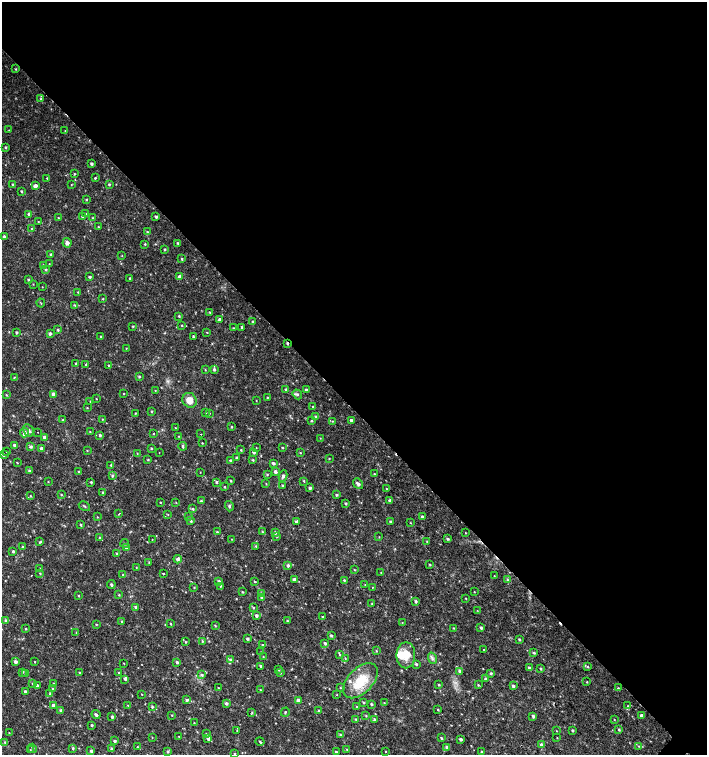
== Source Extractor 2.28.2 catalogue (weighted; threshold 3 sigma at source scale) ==
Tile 3 of 4 x 4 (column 3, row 1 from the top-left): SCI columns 3045-4454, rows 4520-6025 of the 6025 x 6032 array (HDU 1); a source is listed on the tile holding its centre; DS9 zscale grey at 2 x 2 block average (1 PNG px = mean of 2 x 2 image px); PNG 709 x 757 px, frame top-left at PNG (2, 2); each listed source drawn as its Kron ellipse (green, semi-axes under 4 px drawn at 4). Shown black and unused: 54% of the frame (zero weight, under 2 of 3 exposures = <1% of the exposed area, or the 3 px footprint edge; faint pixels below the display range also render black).
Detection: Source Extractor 2.28.2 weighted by HDU 2 'WHT'; one run over the whole footprint, this tile lists its part. Background 0.0175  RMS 0.003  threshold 0.0137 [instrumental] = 3 sigma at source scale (4.5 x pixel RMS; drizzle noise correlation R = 1.50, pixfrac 1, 0.0396/0.0396 arcsec/px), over >= 5 px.
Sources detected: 355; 1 inside a brighter object's white glare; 1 cosmic-ray / hot-pixel residue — neither listed nor drawn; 2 coinciding with a brighter row at this scale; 4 inside a brighter listed object's ellipse — not listed separately; the other 347 listed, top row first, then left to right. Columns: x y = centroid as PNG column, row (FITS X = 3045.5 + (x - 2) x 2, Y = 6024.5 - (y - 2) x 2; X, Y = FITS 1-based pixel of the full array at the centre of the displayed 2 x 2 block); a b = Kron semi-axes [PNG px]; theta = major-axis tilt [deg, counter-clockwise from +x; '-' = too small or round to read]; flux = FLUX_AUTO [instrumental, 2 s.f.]
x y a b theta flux
16 69 3 2 - 0.51
41 99 3 2 - 0.51
9 130 3 2 - 0.4
65 131 2 2 - 0.34
6 147 3 2 - 0.77
92 164 2 2 - 1.4
74 174 2 2 - 0.56
47 178 2 2 - 0.46
95 178 3 2 - 0.67
13 184 2 2 - 0.88
109 184 3 2 - 0.7
71 185 3 2 - 0.34
35 186 3 3 - 3.3
21 191 3 2 - 0.77
86 199 3 2 - 0.56
86 213 3 2 - 0.51
29 214 3 2 - 1.3
83 217 3 3 - 1.3
156 217 2 2 - 1.4
58 218 2 2 - 0.46
92 218 3 3 - 0.61
38 222 2 2 - 0.36
98 227 2 2 - 0.52
31 229 3 2 - 0.43
147 232 3 3 - 0.73
4 237 3 3 - 1.6
67 243 5 4 - 2.3
177 243 3 2 - 0.63
145 244 3 2 - 0.66
165 249 2 2 - 0.75
51 254 3 3 - 1.2
122 256 2 2 - 0.35
182 259 3 3 - 0.65
49 264 2 2 - 0.34
43 265 3 3 - 1.2
46 269 3 3 - 0.74
180 276 3 3 - 3.5
90 277 2 2 - 1
130 278 3 2 - 0.56
28 279 2 2 - 0.72
33 284 2 2 - 0.33
42 287 2 2 - 0.26
78 292 2 2 - 0.35
103 299 2 2 - 0.46
41 303 4 2 - 0.51
75 305 3 2 - 0.51
210 312 3 2 - 0.6
179 316 3 2 - 0.69
219 319 3 3 - 1.1
253 322 3 2 - 1.7
182 325 3 2 - 0.54
133 326 3 2 - 0.61
242 327 3 2 - 0.69
233 328 3 2 - 0.52
58 330 3 2 - 0.76
16 332 3 2 - 1.1
207 332 2 2 - 0.37
50 333 3 3 - 1.5
101 336 3 2 - 0.58
193 336 4 2 - 0.68
287 343 3 2 - 0.76
126 348 2 2 - 0.32
76 363 3 3 - 0.57
86 365 3 2 - 0.8
108 365 2 2 - 0.43
214 369 3 3 - 1.3
205 370 2 2 - 0.41
14 377 3 2 - 0.48
139 377 3 2 - 0.92
286 389 3 3 - 0.75
155 390 2 2 - 0.35
306 390 3 2 - 1.1
53 394 3 3 - 3.1
124 394 2 2 - 0.4
297 394 5 4 - 1.5
6 395 3 2 - 0.55
267 397 2 2 - 0.47
96 399 2 2 - 0.31
190 400 7 7 - 6.2
256 400 2 2 - 0.32
90 401 2 2 - 0.36
313 406 2 2 - 0.6
87 408 3 2 - 0.45
152 411 3 2 - 0.62
206 412 2 2 - 0.43
135 413 2 2 - 0.41
209 413 2 2 - 0.37
316 416 3 3 - 0.66
102 419 2 2 - 0.35
63 420 2 2 - 1.2
351 420 3 2 - 1.3
312 421 3 2 - 0.59
332 421 3 2 - 0.3
231 427 2 2 - 0.55
175 428 2 2 - 0.42
29 430 6 5 - 2
37 432 2 2 - 0.34
90 432 3 2 - 0.47
24 433 4 4 - 2.2
153 433 2 2 - 0.32
201 434 2 2 - 0.89
100 435 3 2 - 0.96
178 436 2 2 - 0.4
45 437 3 3 - 2.5
320 438 3 2 - 0.29
202 443 2 2 - 0.43
14 445 3 2 - 2
183 446 4 2 - 0.94
31 447 3 3 - 1.2
282 447 2 2 - 0.58
41 448 3 3 - 2.3
151 448 3 2 - 0.68
256 448 3 2 - 0.28
87 450 3 2 - 0.44
241 450 2 2 - 0.58
7 452 2 2 - 0.27
159 452 2 2 - 0.27
253 452 3 2 - 1.4
137 453 3 2 - 0.31
300 453 2 2 - 0.47
3 455 2 2 - 0.94
236 458 3 3 - 0.93
329 458 3 2 - 0.48
148 460 3 2 - 0.53
253 460 3 2 - 0.59
231 461 3 3 - 1.6
17 463 3 2 - 0.39
273 463 3 3 - 1.3
111 465 2 2 - 0.76
29 471 3 3 - 1.1
79 472 3 3 - 0.91
200 472 2 2 - 0.25
275 472 3 3 - 2.1
267 474 3 3 - 0.66
374 474 2 2 - 0.52
112 476 3 3 - 1
283 476 6 4 82 1.4
231 480 2 2 - 0.68
48 481 2 2 - 0.32
304 481 3 3 - 0.57
91 482 3 2 - 0.81
217 482 3 3 - 0.94
266 484 3 2 - 0.44
358 484 6 4 -51 1.9
282 485 3 2 - 0.73
224 487 2 2 - 0.53
310 488 3 2 - 1.7
386 488 3 2 - 0.45
103 492 3 3 - 0.74
61 495 3 2 - 0.48
336 495 3 3 - 0.93
30 496 3 2 - 0.45
390 500 3 3 - 2.4
201 501 3 3 - 0.84
160 502 2 2 - 0.47
176 502 3 2 - 0.33
345 503 3 2 - 0.94
84 506 6 2 -31 0.69
229 506 5 3 - 0.92
193 509 3 3 - 0.86
119 514 3 2 - 0.41
168 514 3 2 - 0.34
97 517 3 2 - 0.41
188 517 2 2 - 0.34
422 517 3 2 - 1.6
191 521 4 3 - 0.9
390 521 3 3 - 0.94
296 522 3 3 - 1.4
410 523 2 2 - 0.39
81 525 3 2 - 0.89
217 532 3 2 - 0.67
262 532 3 2 - 0.53
275 533 3 3 - 1.3
465 533 2 2 - 0.31
277 536 4 2 - 0.7
100 537 3 3 - 0.72
379 537 3 2 - 0.31
152 539 2 2 - 0.23
232 539 2 2 - 0.3
448 539 3 2 - 1.1
427 541 3 2 - 0.53
39 542 3 3 - 0.68
125 543 4 3 - 0.84
256 546 3 2 - 0.58
23 547 2 2 - 0.97
126 548 3 3 - 1.1
13 551 3 2 - 0.97
117 553 2 2 - 0.69
178 559 4 3 - 2
149 562 3 2 - 0.43
288 565 3 3 - 1.6
430 565 3 3 - 0.58
136 567 3 2 - 0.4
39 568 2 2 - 0.25
354 570 3 2 - 0.44
381 572 3 2 - 0.42
40 573 3 2 - 0.45
163 574 2 2 - 0.6
123 575 2 2 - 0.39
494 576 2 2 - 0.33
294 579 3 3 - 2.4
344 580 3 2 - 0.73
508 580 3 3 - 0.83
219 581 3 3 - 1
255 581 2 2 - 0.76
111 584 4 3 - 1.2
365 585 2 2 - 0.43
220 586 3 2 - 0.39
372 587 2 2 - 0.28
194 588 3 2 - 0.54
242 592 3 2 - 0.57
474 592 2 2 - 0.3
261 594 3 3 - 0.75
119 595 3 3 - 0.65
78 596 3 2 - 0.53
262 598 3 3 - 1.3
466 598 2 2 - 0.34
416 601 3 2 - 1.2
372 603 3 2 - 0.45
135 607 3 2 - 0.92
253 607 3 2 - 0.72
477 610 2 2 - 0.26
256 615 3 3 - 1.7
322 617 3 2 - 0.54
5 620 3 3 - 0.86
287 621 2 2 - 0.58
122 622 3 2 - 0.7
402 623 2 2 - 0.37
96 624 2 2 - 0.52
170 624 3 2 - 0.52
215 626 3 2 - 0.66
453 628 3 2 - 0.48
481 628 3 2 - 1.3
26 629 3 2 - 0.51
76 633 2 2 - 0.25
331 635 4 3 - 1
247 639 3 3 - 1.1
519 639 3 2 - 0.92
202 641 3 2 - 0.64
185 642 3 2 - 0.6
325 643 3 3 - 1.3
262 645 3 3 - 0.81
484 650 2 2 - 0.32
376 651 3 2 - 0.49
261 652 2 2 - 0.32
534 653 3 3 - 0.97
340 655 2 2 - 0.5
406 655 13 9 89 10
263 656 2 2 - 0.39
345 658 3 2 - 0.38
432 658 6 4 -72 1.6
231 660 4 3 - 1.6
15 662 3 3 - 2.4
35 662 2 2 - 0.37
177 662 3 3 - 1.3
124 663 2 2 - 0.3
416 664 4 3 - 0.79
261 666 2 2 - 1.1
587 666 3 3 - 0.58
529 668 3 3 - 1.1
540 668 2 2 - 0.89
278 669 3 2 - 0.79
459 671 3 3 - 1.1
22 672 3 3 - 0.62
79 672 2 2 - 0.45
119 673 3 2 - 0.6
280 673 3 2 - 0.7
490 673 3 3 - 0.86
26 674 2 2 - 0.38
202 675 4 3 - 0.93
125 679 3 3 - 0.85
486 679 3 3 - 1.5
360 681 21 12 46 21
587 682 2 2 - 0.44
32 683 3 3 - 0.66
53 684 3 2 - 0.81
37 685 3 3 - 0.96
439 685 2 2 - 0.63
478 685 3 3 - 0.69
513 686 3 2 - 1.6
218 688 2 2 - 0.38
340 688 3 2 - 0.35
618 688 3 2 - 0.48
53 689 3 3 - 1.2
260 690 3 2 - 0.37
25 691 3 2 - 1.4
50 694 3 3 - 0.73
141 694 2 2 - 0.45
337 695 2 2 - 0.36
187 700 4 3 - 1.4
298 700 3 3 - 2.3
364 702 3 2 - 0.83
226 703 3 3 - 1.5
384 703 2 2 - 0.38
371 704 3 2 - 0.89
53 705 3 3 - 2.6
128 705 3 2 - 0.45
628 706 3 2 - 0.4
152 707 3 3 - 0.79
356 707 3 2 - 0.42
61 710 3 3 - 1.4
319 710 3 2 - 0.74
438 710 2 2 - 0.54
252 712 4 3 - 0.66
285 712 4 2 - 0.56
96 715 5 3 - 1.6
172 715 2 2 - 0.47
641 715 3 3 - 1.3
366 716 3 2 - 0.54
533 716 3 2 - 1.2
112 717 4 3 - 1.2
356 719 3 3 - 0.8
374 719 3 3 - 1.2
614 720 3 2 - 0.3
194 723 2 2 - 0.44
92 725 2 2 - 0.81
572 730 3 3 - 0.84
619 730 3 3 - 0.81
237 731 3 2 - 0.28
556 731 2 2 - 0.24
9 733 3 2 - 0.38
206 734 3 2 - 0.55
340 735 3 2 - 0.67
179 736 2 2 - 0.28
152 737 3 2 - 0.31
208 738 3 3 - 2.1
441 738 3 2 - 0.83
557 738 2 2 - 0.31
460 739 3 3 - 1.5
115 741 3 3 - 1.1
5 742 3 3 - 0.71
260 742 4 2 - 0.8
541 745 4 3 - 1.6
639 746 3 2 - 0.34
137 747 2 2 - 0.45
447 747 3 3 - 2
32 748 5 2 - 0.76
73 748 3 2 - 0.9
112 749 3 3 - 1.3
347 749 3 2 - 0.56
30 750 2 2 - 0.36
91 751 4 3 - 1
385 751 2 2 - 0.32
168 752 3 3 - 0.77
336 752 3 2 - 0.91
482 752 3 2 - 1.4
234 754 2 2 - 0.59
Overlapping masked pixels (flux is a lower limit): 1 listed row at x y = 287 343
Diffuse or blended objects may show on this block-average render without a row.